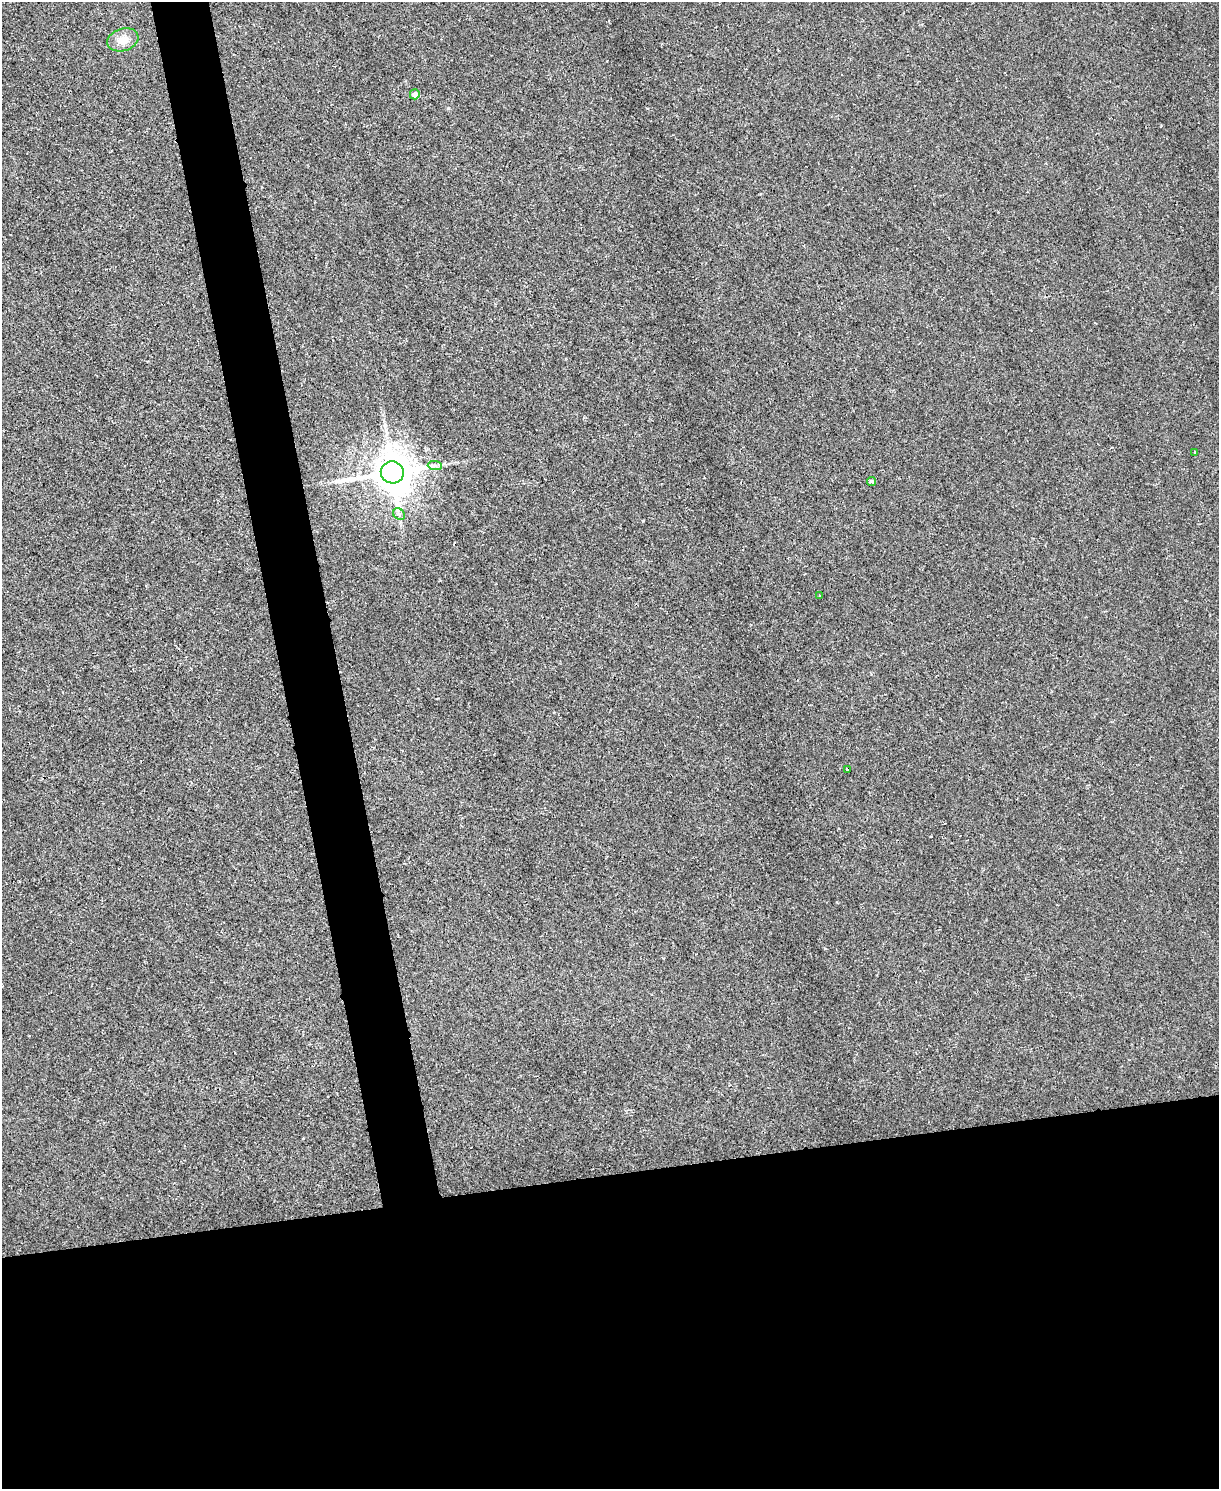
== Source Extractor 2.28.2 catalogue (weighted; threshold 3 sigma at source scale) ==
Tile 11 of 4 x 3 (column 3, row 3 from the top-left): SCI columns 2433-3649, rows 135-1621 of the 4865 x 4846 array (HDU 1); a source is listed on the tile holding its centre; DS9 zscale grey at full resolution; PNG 1221 x 1491 px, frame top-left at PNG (2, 2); each listed source drawn as its Kron ellipse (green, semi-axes under 4 px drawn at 4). Shown black and unused: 25% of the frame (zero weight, under 2 of 3 exposures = <1% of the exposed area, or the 3 px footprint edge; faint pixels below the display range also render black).
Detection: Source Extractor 2.28.2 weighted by HDU 2 'WHT'; one run over the whole footprint, this tile lists its part. Background 0.00171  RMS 0.0034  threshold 0.0153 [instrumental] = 3 sigma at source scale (4.5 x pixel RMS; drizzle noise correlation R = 1.50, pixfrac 1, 0.05/0.05 arcsec/px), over >= 5 px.
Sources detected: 9; all 9 listed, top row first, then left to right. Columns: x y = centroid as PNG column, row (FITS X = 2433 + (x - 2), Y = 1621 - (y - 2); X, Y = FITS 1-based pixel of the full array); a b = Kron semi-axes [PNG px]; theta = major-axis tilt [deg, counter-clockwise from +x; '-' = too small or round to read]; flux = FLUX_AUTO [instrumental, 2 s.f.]
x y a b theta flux
123 40 16 11 18 3.3
415 94 5 5 - 1.6
1195 452 3 3 - 0.34
435 466 7 4 -2 0.9
392 472 11 11 - 1200
872 482 4 4 - 0.92
399 514 6 5 - 0.83
820 596 3 2 - 0.24
847 770 3 3 - 0.73